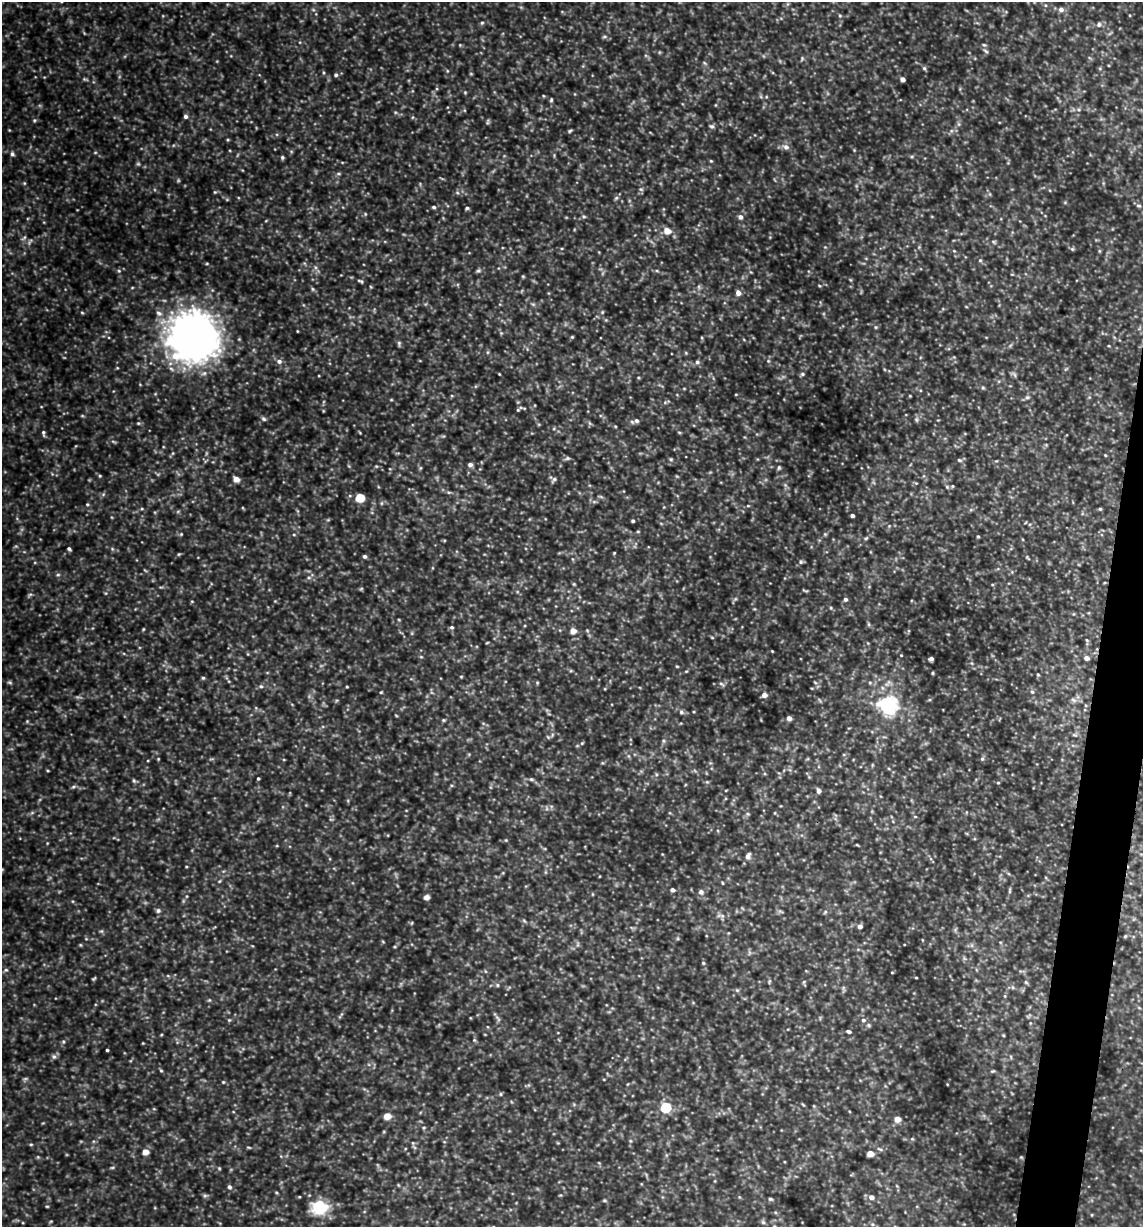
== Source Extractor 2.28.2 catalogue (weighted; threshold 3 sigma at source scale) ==
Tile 10 of 4 x 4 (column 2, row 3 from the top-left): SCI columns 1259-2399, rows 1225-2449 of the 4916 x 4899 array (HDU 1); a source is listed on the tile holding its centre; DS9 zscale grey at full resolution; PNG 1145 x 1229 px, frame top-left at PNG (2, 2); no overlay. Shown black and unused: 3% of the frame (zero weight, under 3 of 4 exposures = <1% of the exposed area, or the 3 px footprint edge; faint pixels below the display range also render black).
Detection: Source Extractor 2.28.2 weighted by HDU 2 'WHT'; one run over the whole footprint, this tile lists its part. Background 0.424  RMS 0.053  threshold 0.239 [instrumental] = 3 sigma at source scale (4.5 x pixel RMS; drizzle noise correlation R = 1.50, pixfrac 1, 0.05/0.05 arcsec/px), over >= 5 px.
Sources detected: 337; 12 too faint to see at this stretch — not listed; the other 325 listed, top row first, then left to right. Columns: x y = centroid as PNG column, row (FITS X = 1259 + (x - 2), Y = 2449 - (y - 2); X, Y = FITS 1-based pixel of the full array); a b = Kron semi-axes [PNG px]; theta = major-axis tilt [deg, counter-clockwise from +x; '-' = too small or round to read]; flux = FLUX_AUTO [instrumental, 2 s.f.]
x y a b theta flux
787 4 6 4 71 7.1
1045 5 5 3 - 6.2
1061 9 7 6 - 22
840 16 5 5 - 7.1
482 23 5 4 - 8
1099 24 7 6 - 19
604 37 7 4 6 9.8
460 45 4 4 - 4.9
984 45 6 6 - 9.5
986 51 8 5 -29 9.8
659 52 6 3 -72 5.7
802 59 7 5 71 8.4
705 63 7 4 -44 8.4
924 68 6 5 - 10
1100 69 6 4 -1 7.1
447 71 5 3 - 4.9
471 74 5 3 - 4.6
336 75 5 5 - 11
85 79 9 4 -19 9.6
902 79 4 4 - 30
465 92 4 4 - 5.6
766 97 5 4 - 5.3
551 100 6 4 88 8.3
1079 109 7 6 - 14
186 116 5 5 - 16
34 120 6 5 - 8.6
488 122 8 4 81 8.2
959 124 7 4 -89 11
711 126 7 6 - 13
9 130 5 3 - 4.1
570 131 7 3 25 7.8
228 140 5 4 - 5.5
786 147 8 7 - 28
854 150 4 4 - 4.4
12 154 6 5 - 14
282 157 5 4 - 9.4
711 161 4 4 - 5.6
342 162 5 3 - 4.4
338 174 7 4 0 8.3
24 183 5 4 - 6.2
641 189 7 5 -21 10
215 192 4 4 - 5.9
457 192 6 4 -20 8.2
616 198 6 5 - 10
1065 202 5 3 - 5.2
1139 206 7 4 -7 7.9
434 207 5 4 - 10
467 208 5 4 - 8.1
365 214 5 4 - 6.3
584 216 6 6 - 10
740 217 6 5 - 21
667 231 5 5 - 82
24 238 9 4 51 11
994 242 7 5 -30 10
825 247 4 4 - 5.7
919 247 5 5 - 6.5
1072 249 5 5 - 7.5
954 251 4 4 - 5.4
1099 251 5 3 - 5.9
980 260 5 4 - 8
315 267 6 4 -71 11
119 271 5 5 - 9.1
478 271 6 5 - 10
657 271 6 4 -19 7.1
751 272 5 3 - 4.7
523 276 4 4 - 5.3
361 281 8 4 -20 10
819 286 5 4 - 5.9
699 287 6 5 - 11
313 289 5 5 - 7.8
738 293 6 5 - 32
533 304 6 5 - 9.2
602 312 5 4 - 7.1
82 313 5 3 - 6.1
159 313 10 7 -37 25
606 320 5 4 - 6.3
876 327 5 4 - 7
297 331 3 2 - 3.9
501 333 5 5 - 6.7
193 337 35 33 -43 4100
572 337 4 4 - 6.5
399 343 8 5 -89 10
1109 346 4 3 - 4.3
487 352 6 4 89 7.4
686 353 5 4 - 5.4
279 361 7 6 - 21
768 361 5 5 - 8.1
697 362 6 5 - 13
499 374 3 2 - 4.4
802 374 6 4 14 10
1014 374 10 4 -46 12
638 377 5 3 - 5.1
983 388 5 5 - 7.2
736 394 4 3 - 4.3
910 396 4 3 - 4
1027 397 6 6 - 13
391 400 5 3 - 4.7
665 402 6 4 19 7.8
524 408 6 3 -20 5.8
518 410 5 4 - 7
264 419 7 5 -39 11
916 419 8 6 -89 12
636 421 7 6 - 17
138 423 5 4 - 6.8
589 423 7 4 -70 8
615 426 5 3 - 4.9
679 432 5 3 - 5.3
43 433 8 4 -84 12
360 433 4 3 - 4.8
173 453 6 4 71 6.8
1105 455 4 3 - 4.9
567 458 8 5 11 11
671 459 6 5 - 8.5
959 460 7 5 -16 10
996 461 4 4 - 4.8
470 465 5 5 - 18
349 466 6 4 -70 6.5
376 466 5 4 - 5.8
779 467 6 5 - 9.6
420 468 5 5 - 7.1
100 476 4 4 - 5.6
236 479 5 4 - 52
554 479 8 5 47 12
916 483 4 4 - 5.6
785 485 6 5 - 11
952 486 5 4 - 6.4
947 487 6 5 - 8.7
448 492 6 5 - 8.8
350 496 5 3 - 6
601 497 8 3 -19 7.6
360 498 5 5 - 240
594 502 7 4 19 9.4
381 503 6 4 89 8.4
87 504 4 4 - 6.5
748 506 5 3 - 5.3
142 509 5 3 - 6.3
1100 509 4 4 - 7
178 511 6 4 19 7.1
852 515 4 3 - 18
328 520 6 4 19 6.3
633 521 3 3 - 9.9
889 526 5 4 - 6.8
181 534 5 4 - 6.6
825 534 5 5 - 7.2
294 535 5 3 - 5.8
978 536 4 3 - 6.1
866 538 6 5 - 9
69 549 4 3 - 10
112 549 6 5 - 8.9
614 553 4 3 - 4.8
179 554 4 4 - 5.8
365 556 5 4 - 12
1027 558 9 3 -50 7
572 559 5 3 - 5.8
801 562 6 5 - 10
58 575 5 5 - 8.7
309 577 6 4 0 10
574 584 5 4 - 5.8
992 584 5 3 - 4.7
805 591 10 2 -15 6.1
30 595 8 4 33 9.5
735 599 8 4 36 9
845 599 5 5 - 14
192 601 4 4 - 5.4
275 601 4 4 - 4.4
831 608 5 5 - 7
1073 614 5 3 - 4.9
869 624 6 4 -88 8.2
452 627 5 5 - 10
143 629 5 3 - 5.1
587 630 5 3 - 5.5
573 631 5 5 - 58
412 633 6 4 72 6.6
712 637 5 3 - 5.1
1087 640 5 4 - 6.6
487 643 5 3 - 4.4
868 643 5 4 - 5.6
772 651 3 2 - 4.1
248 654 5 3 - 4.9
901 655 4 3 - 4.4
421 657 5 3 - 5.7
1086 658 4 4 - 31
931 659 4 4 - 18
971 663 6 4 -70 7.8
677 666 5 3 - 5
686 671 5 3 - 4.7
932 673 4 3 - 6.3
1038 675 4 4 - 6.3
461 676 5 3 - 5.1
203 678 4 4 - 7.4
10 682 6 5 - 8.2
815 682 6 4 -20 7.2
537 683 4 4 - 5.7
870 683 6 5 - 9.8
721 684 8 4 -27 9.9
261 686 6 5 - 11
347 687 3 3 - 4.7
381 692 4 3 - 5.2
1032 692 6 5 - 11
764 695 5 5 - 38
1073 700 9 6 -27 16
820 701 7 4 -59 8.3
888 706 10 7 -12 2200
681 712 6 6 - 13
694 712 4 2 - 4.5
789 718 4 4 - 34
443 720 5 4 - 6.8
27 721 5 5 - 6.1
483 723 6 4 -19 7
1074 735 8 4 0 9.4
548 737 6 4 -45 7.2
663 741 6 5 - 9.3
582 743 6 4 45 6.4
158 759 4 3 - 4.5
982 759 6 5 - 10
48 771 4 3 - 5.2
656 774 5 5 - 8.8
258 779 3 3 - 7.2
531 779 7 5 -14 10
134 781 6 5 - 9.3
707 782 6 4 -41 8
998 783 4 4 - 5.6
73 787 7 5 29 10
726 790 4 3 - 4
819 791 5 4 - 23
748 814 5 4 - 7.1
915 816 5 3 - 5
331 819 6 4 -1 7.1
506 840 5 3 - 5.1
857 845 5 3 - 5.2
662 854 3 3 - 3.3
748 856 8 6 64 25
186 867 4 2 - 4.2
2 869 5 3 - 4.5
545 872 6 4 -71 6.3
219 881 5 4 - 6.2
722 883 4 3 - 4.9
672 890 4 4 - 18
1010 890 9 3 85 8.8
701 892 8 7 - 17
592 894 5 3 - 4.7
187 896 5 3 - 5.9
427 897 5 4 - 38
158 911 6 6 - 13
780 911 8 3 -19 8.9
825 912 6 4 73 7.3
722 916 7 6 - 16
524 921 8 3 -45 6.9
412 923 6 4 87 6.3
860 926 5 4 - 25
101 931 6 5 - 8.5
1125 936 5 4 - 5.8
383 942 5 3 - 5.2
80 945 4 4 - 5.7
395 947 5 3 - 4.9
964 958 7 4 -71 8.6
703 963 4 4 - 6.9
6 970 6 5 - 8.8
485 971 5 3 - 5.4
892 972 3 2 - 4.3
168 976 6 3 -19 6.2
916 978 3 2 - 4.6
94 979 5 3 - 6.9
769 981 7 4 71 6.7
804 982 6 5 - 7.4
1026 982 5 5 - 7.1
497 985 6 5 - 8.4
1012 987 6 4 -88 7.5
843 989 10 4 86 11
737 990 6 5 - 8.7
1005 996 5 3 - 4.8
209 1000 5 4 - 6.3
341 1015 13 3 54 13
498 1018 12 4 -54 15
229 1020 5 5 - 7.1
863 1020 6 6 - 16
869 1025 6 5 - 8.4
849 1031 5 4 - 15
161 1035 5 3 - 4.5
1003 1035 4 3 - 4.7
474 1040 5 5 - 7.3
63 1042 6 5 - 8.5
143 1043 3 2 - 4
107 1050 3 3 - 8.1
54 1057 7 6 - 15
1011 1057 6 3 -72 6.6
161 1070 5 4 - 6.9
993 1071 6 4 19 7.1
25 1079 6 5 - 9.2
223 1082 4 4 - 5.7
501 1094 5 4 - 7.7
803 1105 6 3 -21 5.5
665 1107 6 5 - 400
154 1109 5 3 - 4.4
387 1116 5 4 - 93
897 1119 5 4 - 65
424 1128 5 4 - 6.8
912 1139 5 4 - 5.7
630 1141 6 4 72 8.3
31 1144 5 4 - 6.1
249 1147 7 3 -9 6.4
414 1147 8 4 -45 11
880 1149 8 4 -27 11
145 1152 5 4 - 68
870 1154 5 4 - 77
38 1157 4 4 - 6.1
1021 1157 5 4 - 5.2
599 1163 5 4 - 5.8
112 1167 6 4 1 6.8
219 1168 5 4 - 6.3
398 1185 5 3 - 5.1
897 1186 6 4 -71 7
229 1187 6 5 - 14
560 1195 5 3 - 4.8
205 1196 7 5 14 10
739 1197 6 3 -71 5.8
871 1197 6 6 - 27
770 1199 6 4 -15 8.3
604 1200 6 4 0 7.6
47 1206 5 3 - 5
319 1207 18 14 4 220
51 1221 5 3 - 5.1
763 1222 6 6 - 10
872 1224 5 5 - 9.4
964 1224 4 4 - 4.1
Isophote crosses this tile's border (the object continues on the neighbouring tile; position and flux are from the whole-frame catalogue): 1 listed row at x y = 2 869
Unlisted compact peaks at least as high as the median listed source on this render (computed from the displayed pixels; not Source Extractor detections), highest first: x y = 947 1084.